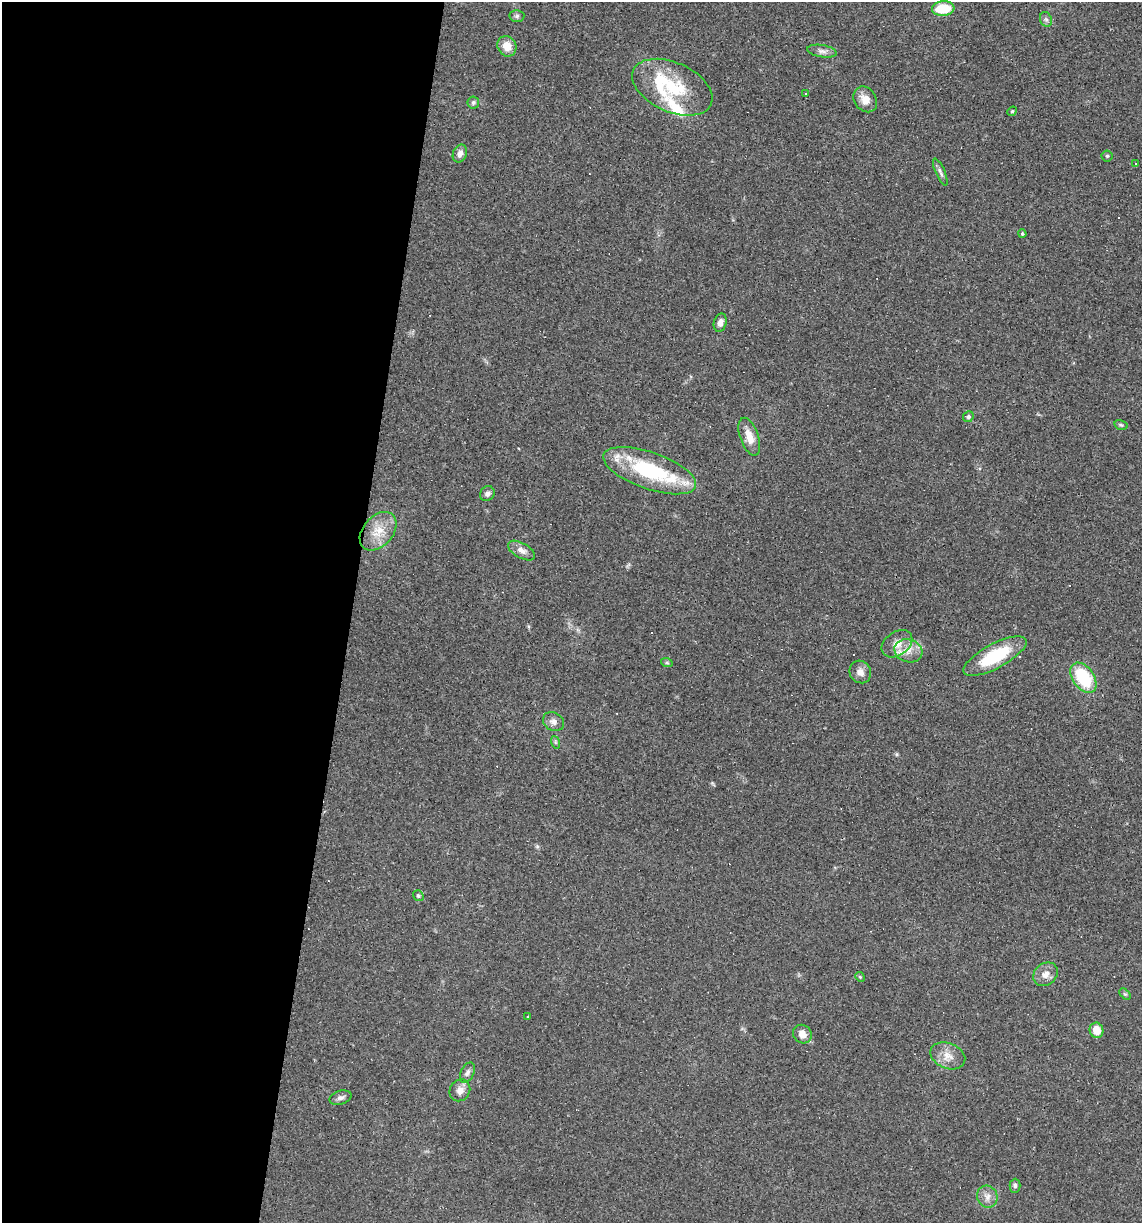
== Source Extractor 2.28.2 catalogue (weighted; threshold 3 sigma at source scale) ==
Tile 5 of 4 x 4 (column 1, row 2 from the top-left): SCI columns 114-1253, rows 2445-3665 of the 4907 x 4887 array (HDU 1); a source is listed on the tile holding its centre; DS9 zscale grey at full resolution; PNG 1144 x 1225 px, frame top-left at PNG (2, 2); each listed source drawn as its Kron ellipse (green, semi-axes under 4 px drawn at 4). Shown black and unused: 31% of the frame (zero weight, under 3 of 4 exposures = <1% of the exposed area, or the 3 px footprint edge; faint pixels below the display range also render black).
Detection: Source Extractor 2.28.2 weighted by HDU 2 'WHT'; one run over the whole footprint, this tile lists its part. Background 0.0582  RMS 0.0049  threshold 0.022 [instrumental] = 3 sigma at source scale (4.5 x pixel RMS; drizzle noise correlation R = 1.50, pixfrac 1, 0.05/0.05 arcsec/px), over >= 5 px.
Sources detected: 52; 5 cosmic-ray / hot-pixel residue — neither listed nor drawn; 3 inside a brighter listed object's ellipse — not listed separately; the other 44 listed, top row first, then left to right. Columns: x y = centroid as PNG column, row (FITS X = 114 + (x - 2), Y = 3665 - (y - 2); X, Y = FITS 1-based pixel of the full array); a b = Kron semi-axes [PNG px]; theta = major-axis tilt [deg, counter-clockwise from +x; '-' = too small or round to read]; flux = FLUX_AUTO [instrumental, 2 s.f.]
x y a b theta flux
943 9 11 7 6 14
517 16 7 6 - 1.1
1046 19 8 6 -67 1.2
507 46 10 9 - 5.9
822 51 15 6 -9 2.3
672 87 42 24 -24 29
805 93 3 2 - 0.55
865 99 14 11 -55 5
473 102 6 6 - 1.4
1012 111 5 4 - 0.64
460 154 9 6 66 2.6
1107 156 5 5 - 0.72
1135 164 3 2 - 0.33
940 172 15 4 -66 1.6
1022 234 4 3 - 0.56
720 323 9 6 74 2.4
968 417 6 5 - 1
1121 425 7 5 -13 0.78
749 437 20 9 -70 6.2
650 471 49 18 -19 46
487 494 8 7 - 1.7
378 531 22 15 48 9.8
521 551 15 7 -29 3.4
897 644 17 11 36 6.1
908 651 14 11 -16 5.5
995 656 35 12 28 26
667 663 6 3 -19 0.57
860 672 12 10 -56 3.3
1083 678 17 10 -55 25
553 722 11 9 -30 2.5
555 742 6 4 -72 0.73
418 896 6 5 - 0.79
1045 974 13 11 38 3.9
860 977 5 4 - 0.57
1125 994 7 4 -43 0.73
528 1016 3 3 - 0.58
1096 1030 8 6 -71 6.5
802 1034 10 8 -44 4.1
948 1056 18 12 -23 5.6
467 1073 11 6 63 1.7
460 1090 11 10 - 3.5
340 1098 11 6 15 1.9
1015 1186 7 5 89 1.2
987 1197 11 10 - 3.4
Overlapping masked pixels (flux is a lower limit): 1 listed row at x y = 650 471